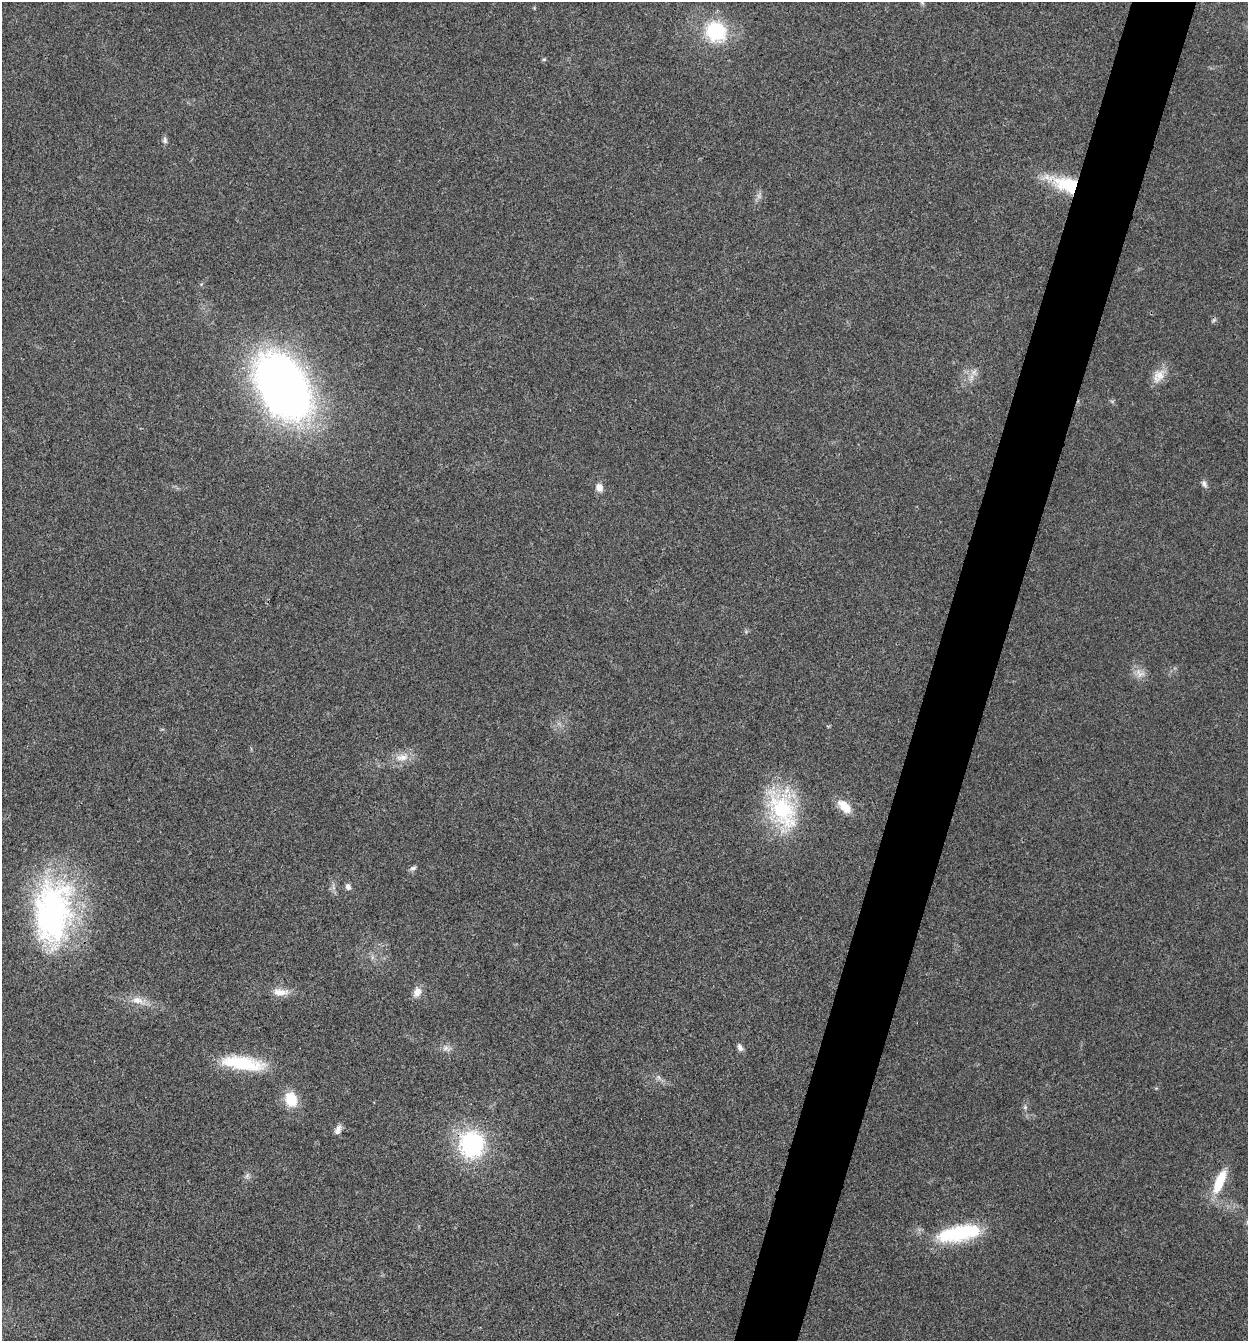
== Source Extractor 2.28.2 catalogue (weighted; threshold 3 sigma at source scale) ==
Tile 10 of 4 x 4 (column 2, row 3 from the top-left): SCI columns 1510-2755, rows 1343-2681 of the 5381 x 5366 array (HDU 1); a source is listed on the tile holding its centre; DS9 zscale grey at full resolution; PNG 1250 x 1343 px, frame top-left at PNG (2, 2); no overlay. Shown black and unused: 5% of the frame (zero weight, under 3 of 4 exposures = <1% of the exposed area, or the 3 px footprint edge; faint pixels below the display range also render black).
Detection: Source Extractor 2.28.2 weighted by HDU 2 'WHT'; one run over the whole footprint, this tile lists its part. Background 0.025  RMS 0.0045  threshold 0.0202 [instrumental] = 3 sigma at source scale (4.5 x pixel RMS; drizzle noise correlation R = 1.50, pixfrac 1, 0.05/0.05 arcsec/px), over >= 5 px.
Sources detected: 34; all 34 listed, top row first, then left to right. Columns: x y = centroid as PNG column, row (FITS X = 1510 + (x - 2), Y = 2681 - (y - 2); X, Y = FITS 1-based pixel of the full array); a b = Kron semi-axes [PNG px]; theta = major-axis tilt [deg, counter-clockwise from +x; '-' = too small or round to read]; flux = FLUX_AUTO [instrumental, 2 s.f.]
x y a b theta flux
922 3 7 4 -45 0.8
716 31 20 19 - 33
544 59 5 5 - 0.6
165 140 9 6 -85 1.4
1065 184 42 17 -19 26
759 195 12 5 67 1.6
1214 320 8 5 36 0.9
974 372 11 8 78 2.8
1159 376 23 14 53 6.3
283 386 43 27 -58 510
1204 484 11 6 -62 1.7
599 487 9 8 - 3.4
746 632 6 4 -19 0.63
1140 673 16 11 -38 4.2
402 757 21 11 11 6.3
845 806 18 10 -43 8.3
782 809 56 34 -68 46
413 868 10 5 29 1.3
348 887 8 7 - 1.7
53 912 78 44 86 130
280 992 22 10 -2 5.4
417 992 14 10 65 3.8
138 1000 25 10 -14 6.5
446 1048 14 8 -12 2.6
740 1048 10 6 -60 1.8
242 1063 51 15 -8 27
659 1078 10 5 -46 1.6
291 1099 15 11 -66 13
1025 1107 6 5 - 0.93
338 1129 13 7 65 2.6
472 1144 22 20 -88 60
247 1176 9 6 63 1.4
1219 1182 30 10 67 15
959 1233 51 17 11 39
Overlapping masked pixels (flux is a lower limit): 3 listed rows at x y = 1065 184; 53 912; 472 1144